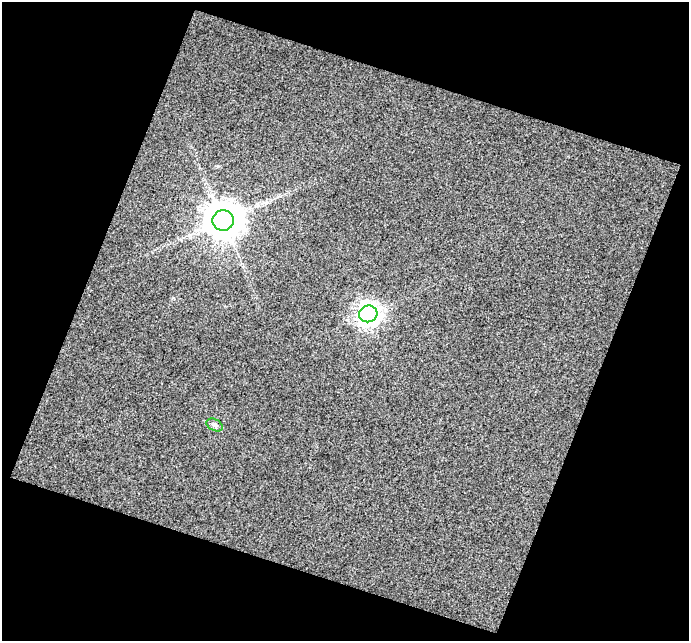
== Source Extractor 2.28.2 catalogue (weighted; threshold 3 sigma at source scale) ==
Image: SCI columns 1-687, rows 32-670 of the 687 x 701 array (HDU 1 of 3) = the unmasked area's bounding box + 8 px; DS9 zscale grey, full resolution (1 PNG px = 1 image px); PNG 691 x 643 px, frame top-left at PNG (2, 2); each listed source drawn as its Kron ellipse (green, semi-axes under 4 px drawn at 4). Shown black and unused: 42% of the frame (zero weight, under 3 of 4 exposures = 2% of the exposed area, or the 3 px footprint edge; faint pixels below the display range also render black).
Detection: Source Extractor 2.28.2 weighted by HDU 2 'WHT'. Background 0.00878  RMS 0.025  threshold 0.114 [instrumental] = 3 sigma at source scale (4.5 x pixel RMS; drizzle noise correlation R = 1.50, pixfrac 1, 0.0396/0.0396 arcsec/px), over >= 5 px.
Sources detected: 3; all 3 listed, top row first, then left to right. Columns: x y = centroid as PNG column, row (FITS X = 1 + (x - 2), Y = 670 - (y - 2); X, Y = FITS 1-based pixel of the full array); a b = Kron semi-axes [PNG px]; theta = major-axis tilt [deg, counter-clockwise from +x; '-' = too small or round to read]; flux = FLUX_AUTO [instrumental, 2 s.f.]
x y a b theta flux
223 220 10 10 - 6700
368 314 9 8 - 1800
215 425 9 5 -27 6.7